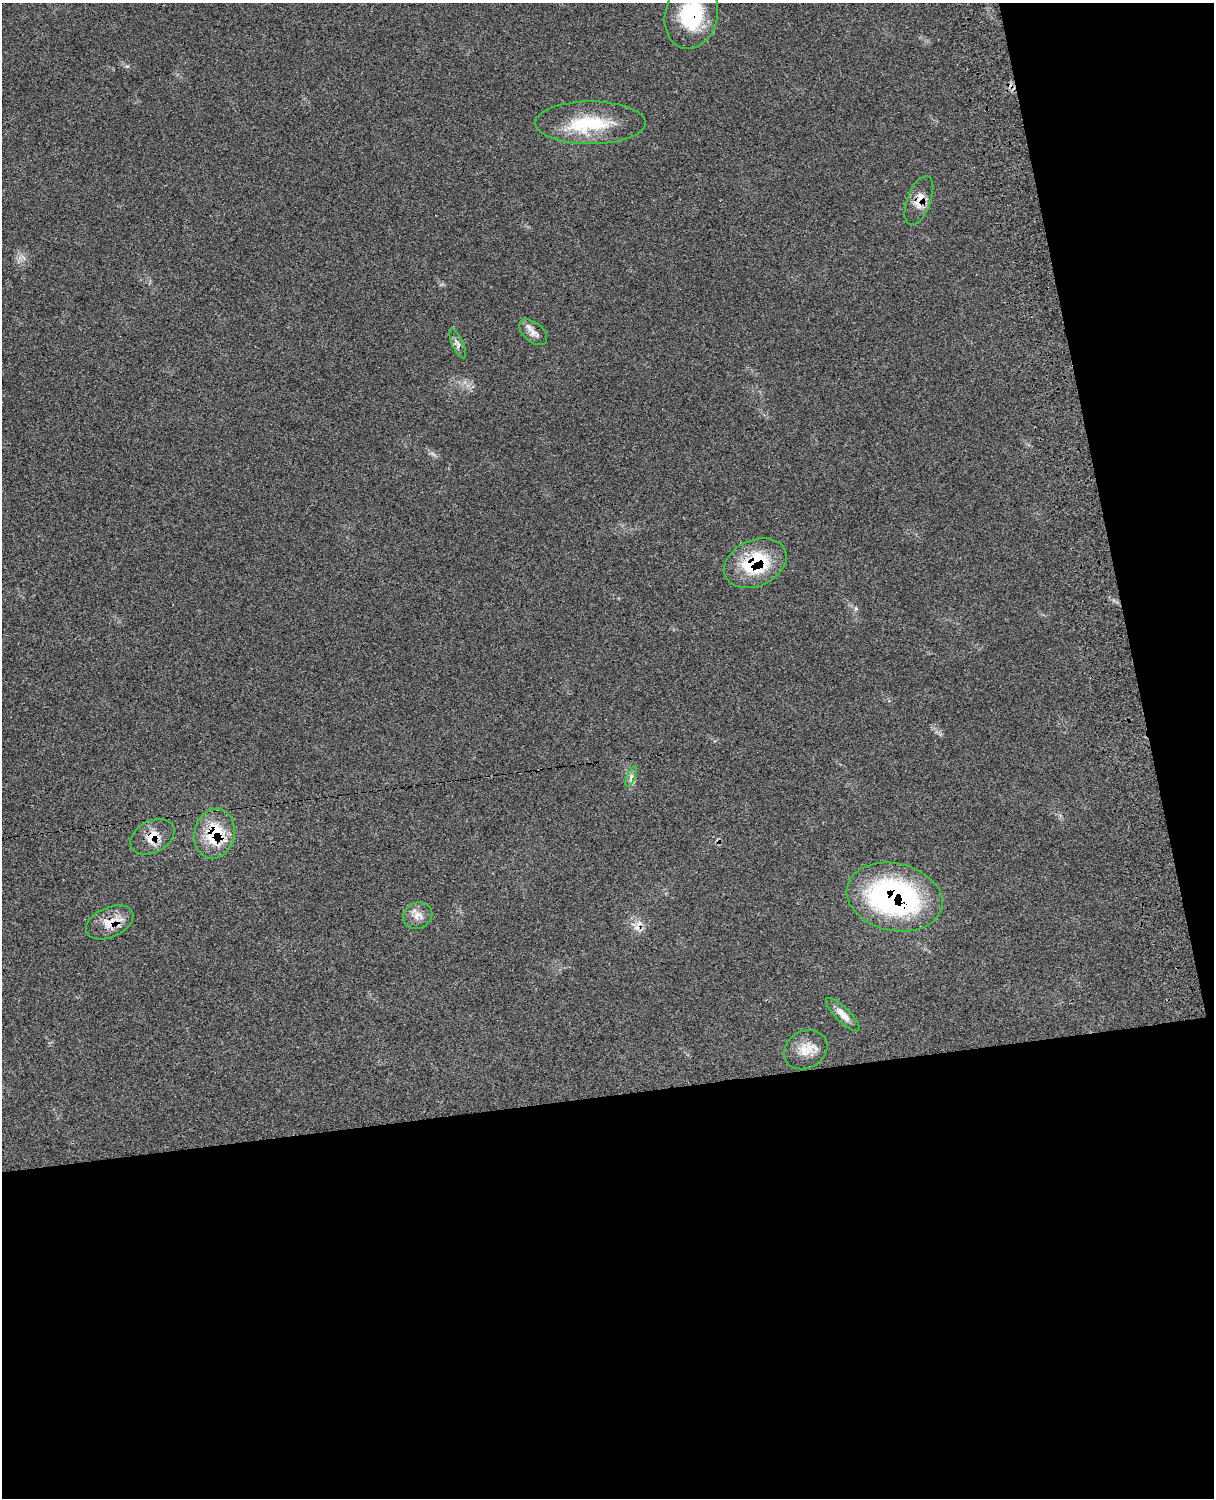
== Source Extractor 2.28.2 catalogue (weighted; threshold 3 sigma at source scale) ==
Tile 12 of 4 x 3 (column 4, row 3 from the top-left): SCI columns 3757-4968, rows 276-1771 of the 5090 x 4928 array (HDU 1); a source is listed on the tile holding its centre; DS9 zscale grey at full resolution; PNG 1216 x 1500 px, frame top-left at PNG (2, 3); each listed source drawn as its Kron ellipse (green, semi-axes under 4 px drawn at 4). Shown black and unused: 33% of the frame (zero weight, under 3 of 4 exposures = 6% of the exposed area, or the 3 px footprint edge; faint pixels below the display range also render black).
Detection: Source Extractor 2.28.2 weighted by HDU 2 'WHT'; one run over the whole footprint, this tile lists its part. Background 0.0815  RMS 0.0058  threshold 0.0263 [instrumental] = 3 sigma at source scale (4.5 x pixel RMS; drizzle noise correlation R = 1.50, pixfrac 1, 0.05/0.05 arcsec/px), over >= 5 px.
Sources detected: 15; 1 cosmic-ray / hot-pixel residue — neither listed nor drawn; the other 14 listed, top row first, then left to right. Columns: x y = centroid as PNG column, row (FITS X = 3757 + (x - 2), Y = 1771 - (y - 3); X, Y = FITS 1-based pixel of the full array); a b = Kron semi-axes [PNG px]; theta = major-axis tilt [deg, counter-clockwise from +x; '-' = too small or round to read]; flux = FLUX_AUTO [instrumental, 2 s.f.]
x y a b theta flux
691 15 34 26 77 39
590 123 55 21 0 34
919 200 26 11 69 8.3
533 332 16 9 -40 4.2
458 344 15 5 -65 2.6
755 563 33 23 24 37
631 776 11 4 68 1.7
215 834 25 20 78 29
152 837 23 16 28 9.9
895 897 48 33 -13 130
418 916 15 13 28 5.3
110 922 25 15 24 10
843 1015 22 7 -45 5.5
806 1050 23 18 30 9.8
Overlapping masked pixels (flux is a lower limit): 7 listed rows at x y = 691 15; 919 200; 755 563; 215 834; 152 837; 895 897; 110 922
Isophote crosses this tile's border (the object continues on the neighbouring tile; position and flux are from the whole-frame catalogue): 1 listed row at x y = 691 15